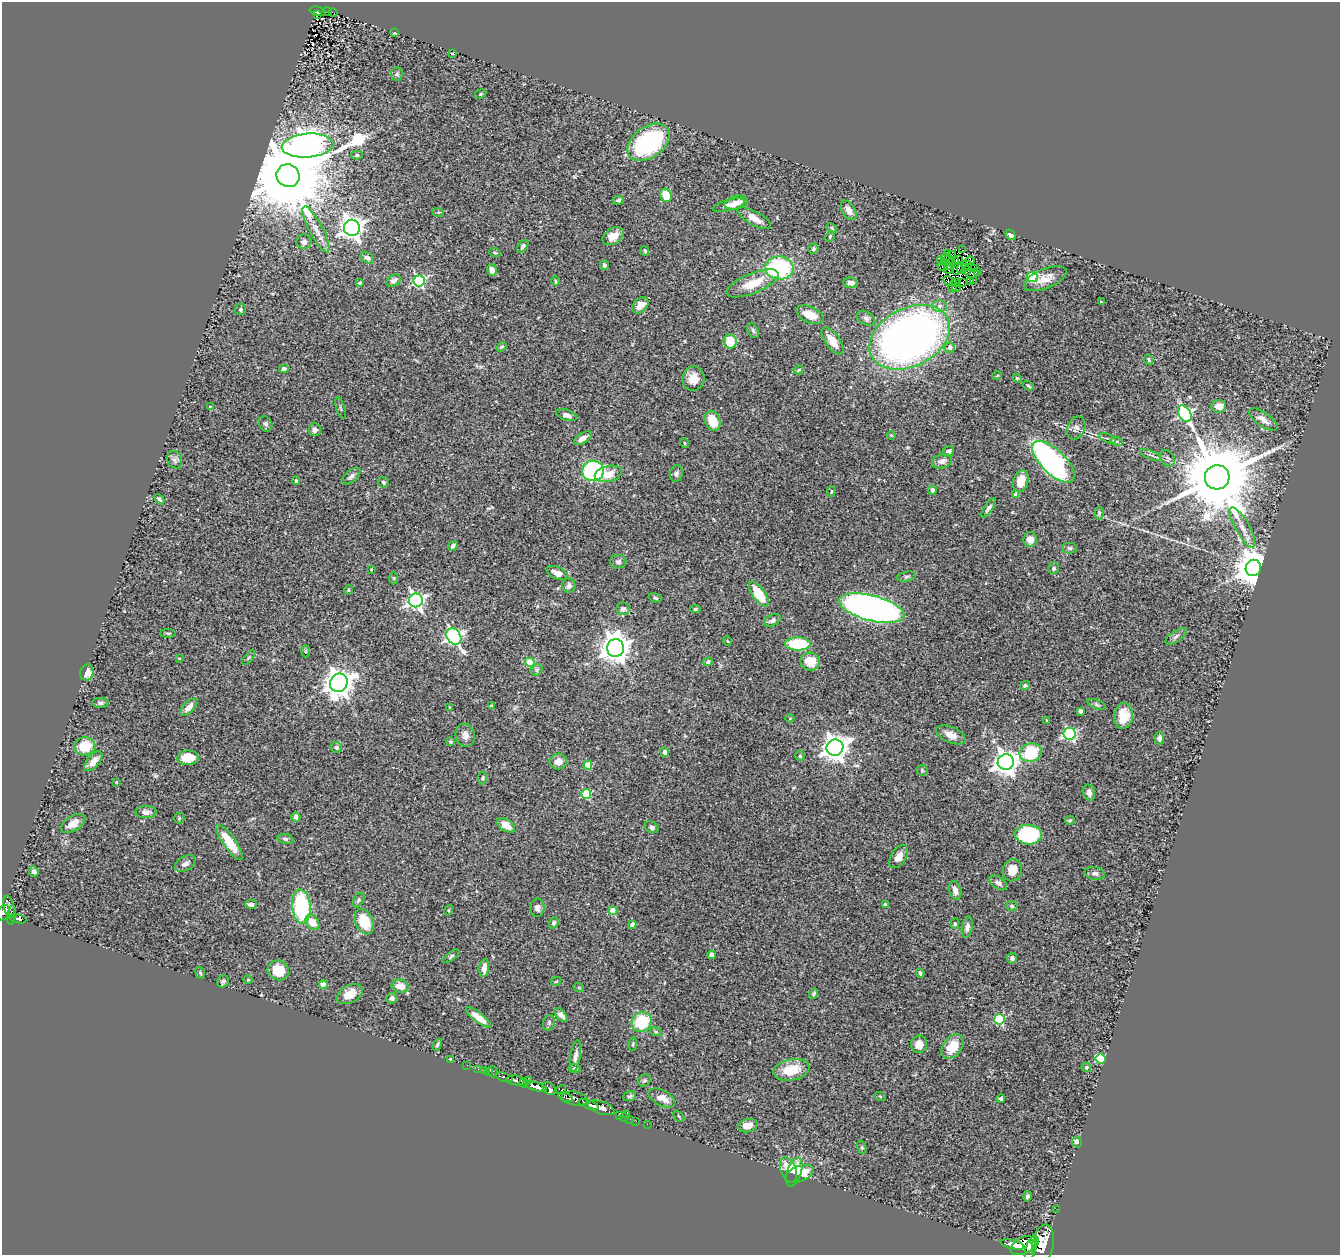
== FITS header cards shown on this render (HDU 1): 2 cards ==
NAXIS1  =                 1338
NAXIS2  =                 1253

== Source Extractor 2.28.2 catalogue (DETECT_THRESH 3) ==
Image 1338 x 1253 px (HDU 1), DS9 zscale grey, 1 PNG px = 1 image px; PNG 1342 x 1257 px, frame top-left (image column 1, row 1253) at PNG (2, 2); each listed source drawn as its Kron ellipse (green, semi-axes under 4 px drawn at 4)
Background 0.679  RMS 0.053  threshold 0.16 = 3 sigma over >= 5 px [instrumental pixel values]
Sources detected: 300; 3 with non-positive FLUX_AUTO (blend fragments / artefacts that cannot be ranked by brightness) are neither listed nor drawn; the other 297 listed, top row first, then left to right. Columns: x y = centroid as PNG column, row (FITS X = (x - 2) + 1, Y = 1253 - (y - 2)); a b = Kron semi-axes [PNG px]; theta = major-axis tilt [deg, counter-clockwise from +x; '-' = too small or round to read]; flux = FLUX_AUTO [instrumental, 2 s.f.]
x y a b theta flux
318 11 8 3 -13 90
328 12 5 4 - 72
333 12 4 2 - 1.7
318 14 3 2 - 11
395 33 4 3 - 4.1
453 53 3 3 - 3.3
397 74 7 5 90 7.3
480 94 6 4 28 5.1
649 142 24 15 36 420
308 146 26 12 4 6200
357 155 6 4 0 6.3
288 176 12 11 - 67000
666 195 7 5 -67 69
618 200 6 4 6 8.3
736 203 12 6 13 25
729 205 16 5 15 30
849 210 11 6 -58 26
438 212 6 4 -17 3.8
754 218 19 7 -29 36
352 228 8 8 - 2500
832 228 6 3 -46 4.1
316 229 26 7 -63 37
1010 235 5 4 - 14
613 236 11 7 34 34
830 237 6 4 64 4.7
304 242 7 7 - 14
523 246 7 4 53 7.9
813 249 5 5 - 7.4
962 250 3 2 - 5.8
645 251 5 3 - 6
495 253 6 4 -18 4.3
948 254 3 2 - 8.3
953 254 2 2 - 4.1
367 258 7 5 -32 12
945 258 4 3 - 3.5
955 260 3 2 - 2.5
958 260 3 2 - 0.84
941 261 3 2 - 6.7
970 261 4 2 - 2.7
944 262 4 2 - 4
951 263 3 2 - 4.1
604 265 5 4 - 8.2
966 265 5 2 - 4.6
943 267 5 2 - 2.5
949 267 3 2 - 2.9
779 268 14 11 -3 340
958 268 7 4 60 0.24
961 269 5 2 - 1.1
974 269 4 3 - 0.61
492 270 6 4 -73 20
948 270 4 2 - 4.2
967 271 4 2 - 0.019
977 271 2 2 - 2.6
972 273 7 3 -2 5.5
1032 277 5 5 - 240
1045 279 23 9 23 46
974 280 3 2 - 3.2
394 281 8 5 33 15
419 281 5 5 - 470
555 281 4 3 - 3.4
948 281 5 3 - 2.3
970 281 4 2 - 2.9
956 282 4 3 - 0.3
360 283 3 3 - 4.1
752 283 28 10 22 84
851 283 7 5 -5 14
962 283 3 2 - 2.8
953 286 6 2 76 1.5
956 288 4 2 - 4.1
1101 302 4 4 - 3
640 305 9 6 45 39
939 306 7 6 - 13
240 309 6 5 - 6.4
810 315 14 8 -24 55
866 318 10 6 -27 12
753 330 8 5 -62 7.6
910 337 43 29 27 2400
833 341 15 7 -54 48
730 342 7 6 - 81
501 347 5 4 - 5.6
950 347 5 5 - 20
1149 360 5 3 - 4.9
284 369 5 4 - 11
799 370 5 3 - 4.3
997 376 5 3 - 3
1017 378 5 4 - 4.2
693 379 12 11 - 41
1028 386 6 3 -37 5.1
210 406 4 2 - 2.1
1219 406 7 6 - 28
340 408 11 2 -73 3.9
1185 414 9 6 -60 500
566 415 11 5 -19 17
1263 419 17 6 -35 27
713 421 10 7 -70 64
266 424 8 6 -62 8.7
1076 428 12 8 66 16
315 430 6 6 - 13
891 435 4 3 - 3.4
583 438 10 5 32 22
1108 438 9 3 -21 6.4
1117 442 6 4 -19 6.3
684 443 5 3 - 3.3
949 451 6 5 - 12
1151 455 11 3 -23 8.5
1168 458 8 6 -64 9.5
175 460 9 7 -64 13
942 461 10 7 18 20
1053 462 27 12 -44 800
593 471 11 10 - 590
676 473 8 6 78 10
608 474 14 8 13 47
351 476 11 5 42 13
1217 477 12 12 - 52000
296 481 4 3 - 3.6
1021 481 11 7 74 54
383 482 5 5 - 7.5
932 490 4 4 - 7.6
831 491 5 3 - 3.5
1016 494 4 4 - 26
159 499 6 4 -48 7.5
988 508 11 4 55 12
1099 513 6 4 83 5
1242 527 22 7 -60 37
1030 539 7 6 - 25
453 546 5 3 - 9.6
1070 548 7 5 0 6.7
618 562 8 7 - 11
1054 568 6 5 - 7.5
1253 568 8 7 - 9100
371 569 3 2 - 2.9
557 573 11 6 -25 25
907 577 9 5 11 7.7
394 578 6 4 -88 4.2
569 586 7 6 - 11
348 590 5 3 - 3.7
759 594 14 6 -55 110
655 598 7 4 -16 5.4
416 600 7 7 - 1200
872 608 33 12 -14 2000
623 609 6 6 - 13
695 609 5 4 - 4.6
772 620 9 5 26 11
168 633 8 3 0 5.1
454 636 9 6 -57 940
1176 636 12 5 35 11
727 641 5 3 - 2.6
798 644 13 6 0 180
616 648 9 8 - 4500
305 651 6 4 88 4.8
179 658 3 2 - 2.5
248 658 9 4 52 6.2
530 662 5 4 - 140
708 662 5 4 - 7.9
810 662 10 9 - 56
537 670 6 5 - 6.7
87 672 8 6 73 34
339 683 9 8 - 4300
1025 685 5 4 - 4.4
100 703 8 5 1 9.5
1097 704 10 4 -23 6.9
491 706 3 3 - 4.6
189 707 10 5 47 28
449 707 4 2 - 2.5
1080 711 4 3 - 6.4
1123 716 13 9 82 60
790 718 4 3 - 2.5
1046 720 4 2 - 2.3
1069 734 6 6 - 510
465 735 11 9 -75 22
951 735 15 8 -23 33
1159 738 6 4 87 11
451 742 4 4 - 5.5
85 746 10 9 - 84
337 747 6 5 - 9.4
835 748 8 8 - 3300
665 752 4 4 - 17
1031 753 11 9 17 170
800 756 5 4 - 5.6
188 758 10 7 1 81
93 761 12 6 50 28
558 762 9 8 - 24
1006 762 8 8 - 3300
588 765 4 4 - 83
922 770 5 5 - 4.7
482 778 6 4 81 5.1
116 782 3 2 - 2.8
1089 793 8 5 -75 13
586 794 5 5 - 200
146 812 11 6 0 16
296 817 5 4 - 12
179 818 5 5 - 4.7
1070 820 5 4 - 5.1
73 824 13 7 31 34
506 825 10 6 -33 48
651 827 7 5 -31 10
1028 835 13 10 -2 280
285 839 8 5 -8 7.3
229 842 21 6 -55 96
899 856 13 7 57 26
185 864 11 7 31 16
1012 870 11 9 69 50
34 871 5 4 - 14
1095 873 10 6 -10 11
998 883 10 5 -34 15
955 890 10 6 -74 22
359 900 8 5 61 6.4
251 904 6 4 0 13
885 904 4 4 - 18
1012 906 6 5 - 6.3
9 907 11 5 -76 560
301 907 17 9 -85 330
537 908 9 7 -89 13
449 910 5 3 - 3.6
613 910 4 4 - 59
3 913 8 6 55 530
11 915 9 3 81 290
18 919 9 3 -14 160
312 922 8 6 -52 51
364 922 13 9 -65 99
554 923 6 4 70 8.7
955 924 5 4 - 6.5
632 925 4 4 - 14
967 927 11 5 79 15
711 955 4 4 - 23
451 956 10 4 36 6.4
1012 958 5 5 - 11
484 968 9 5 82 32
278 970 11 9 -26 88
200 973 6 4 -69 5.2
920 973 4 3 - 6.4
248 980 5 3 - 2.9
223 981 6 5 - 9
556 981 5 3 - 3.9
323 985 4 4 - 49
400 986 9 6 -14 41
579 988 5 3 - 3.1
350 994 14 8 28 50
813 994 5 4 - 5.8
392 998 5 5 - 14
561 1015 8 4 -46 14
478 1017 15 5 -38 38
999 1019 5 5 - 260
642 1022 10 9 - 170
549 1023 8 5 72 6.6
656 1032 6 4 -19 4.8
633 1044 7 3 82 4.7
919 1044 8 8 - 32
437 1045 6 4 66 6.2
952 1046 14 9 53 73
575 1056 16 5 82 19
1101 1059 5 5 - 250
450 1060 3 2 - 12
467 1065 2 2 - 10
1086 1067 5 4 - 7.9
478 1069 2 2 - 9.6
575 1069 6 4 -11 8.5
791 1070 18 10 11 92
484 1071 3 2 - 32
488 1072 4 3 - 62
493 1072 5 2 - 20
504 1077 8 3 -17 190
516 1080 9 5 -10 1700
528 1080 2 2 - 160
644 1080 7 5 43 7.3
524 1083 5 3 - 820
536 1087 11 4 -18 2500
549 1089 7 5 -46 920
561 1090 5 4 - 110
630 1096 7 4 19 6.3
880 1096 6 3 -19 3.6
566 1097 7 4 -21 700
662 1098 14 7 -27 35
574 1099 13 6 -10 660
1001 1099 4 4 - 8.3
589 1104 10 4 -19 1900
601 1108 14 6 -18 1800
626 1114 2 2 - 28
620 1115 2 2 - 19
679 1116 6 2 -45 3.2
624 1117 2 2 - 16
630 1119 2 2 - 20
636 1121 2 2 - 15
647 1124 2 2 - 10
748 1126 10 6 13 31
1077 1142 5 5 - 21
862 1147 7 4 -70 5.1
788 1170 13 8 -69 64
794 1172 15 7 71 72
799 1174 15 8 22 78
1027 1196 5 4 - 8.6
1057 1209 2 2 - 9
1035 1241 5 4 - 880
1043 1244 20 10 80 4200
1013 1245 12 4 -13 2000
1023 1246 13 8 26 3800
1031 1248 13 5 73 2300
At the frame edge (FLAGS 8, measured only in part): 1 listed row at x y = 3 913
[3 non-positive-flux detections neither listed nor drawn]